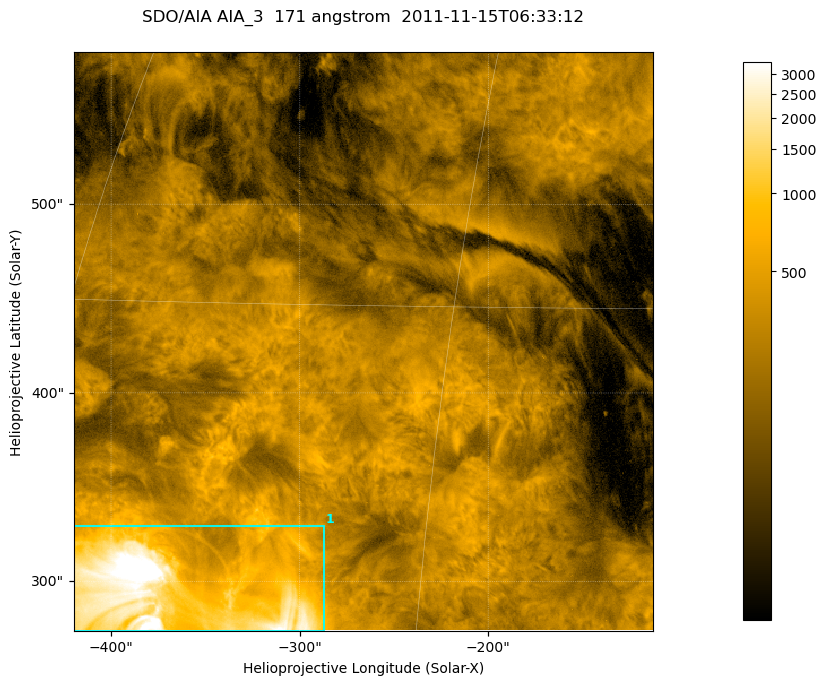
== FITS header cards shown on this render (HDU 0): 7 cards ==
TELESCOP= 'SDO/AIA '
INSTRUME= 'AIA_3   '
WAVELNTH=                  171
WAVEUNIT= 'angstrom'
DATE-OBS= '2011-11-15T06:33:12.34'
CTYPE1  = 'HPLN-TAN'
CTYPE2  = 'HPLT-TAN'

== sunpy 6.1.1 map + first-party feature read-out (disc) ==
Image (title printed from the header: SDO/AIA AIA_3  171 angstrom  2011-11-15T06:33:12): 512 x 512 px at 0.599 arcsec/px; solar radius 970 arcsec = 1618 px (partial field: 3.2% of the solar disc is inside the frame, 100% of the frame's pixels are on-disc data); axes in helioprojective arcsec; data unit not stated in the header (colour bar unlabelled)
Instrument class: DISC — disc imager (sunpy class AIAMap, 171 A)
Bright regions (active regions / flare kernels): reference = the on-disc median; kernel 5 px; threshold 5 sigma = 686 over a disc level ~231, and >= 1.15x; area >= 262 px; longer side >= 6 px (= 3.6 arcsec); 1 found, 1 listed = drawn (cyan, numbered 1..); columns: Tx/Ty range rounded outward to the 2 arcsec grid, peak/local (2 s.f.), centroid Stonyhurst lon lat
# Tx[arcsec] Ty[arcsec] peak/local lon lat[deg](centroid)
1 -420..-286 274..330 24 -24 +20